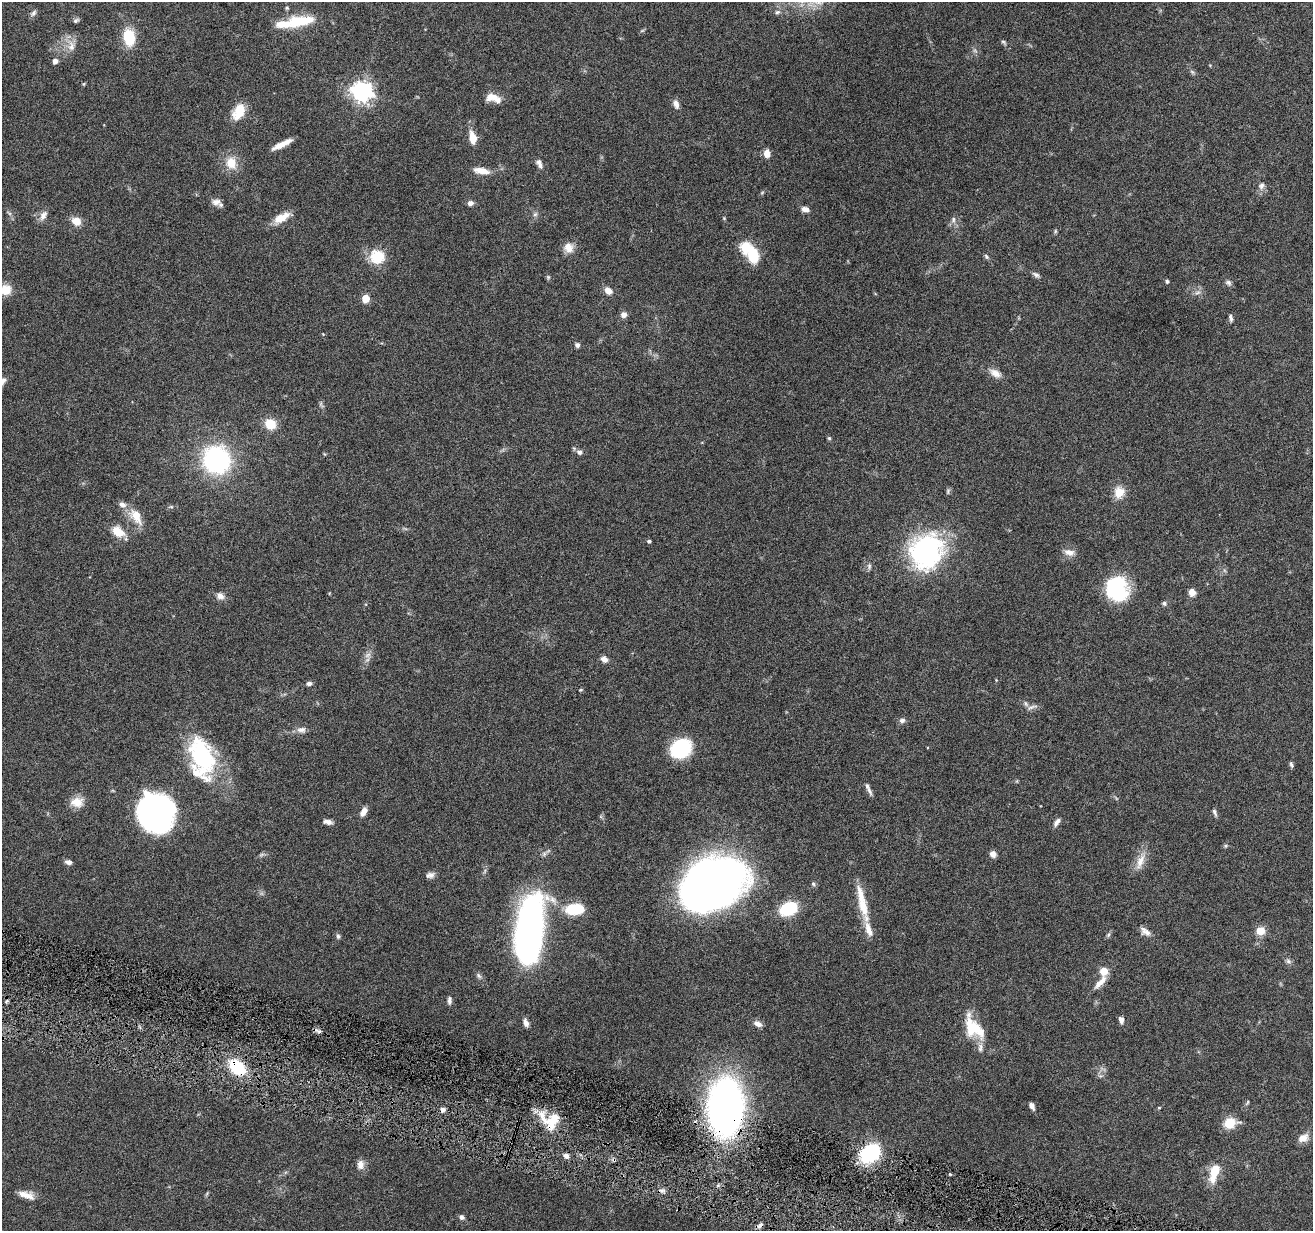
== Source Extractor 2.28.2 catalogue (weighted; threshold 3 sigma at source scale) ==
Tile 6 of 4 x 4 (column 2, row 2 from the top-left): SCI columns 1313-2623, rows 2712-3940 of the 5244 x 5297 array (HDU 1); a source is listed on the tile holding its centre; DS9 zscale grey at full resolution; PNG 1315 x 1233 px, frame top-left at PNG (2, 2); no overlay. Shown black and unused: <1% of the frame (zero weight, under 4 of 8 exposures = <1% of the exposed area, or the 3 px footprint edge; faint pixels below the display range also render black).
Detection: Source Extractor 2.28.2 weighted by HDU 2 'WHT'; one run over the whole footprint, this tile lists its part. Background 0.0595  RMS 0.0042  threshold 0.0172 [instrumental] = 3 sigma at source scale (4.09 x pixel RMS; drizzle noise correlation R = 1.36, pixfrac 0.8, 0.05/0.05 arcsec/px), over >= 5 px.
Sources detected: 134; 3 too faint to see at this stretch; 3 inside a brighter object's white glare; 1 cosmic-ray / hot-pixel residue — not listed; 9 inside a brighter listed object's ellipse — not listed separately; the other 118 listed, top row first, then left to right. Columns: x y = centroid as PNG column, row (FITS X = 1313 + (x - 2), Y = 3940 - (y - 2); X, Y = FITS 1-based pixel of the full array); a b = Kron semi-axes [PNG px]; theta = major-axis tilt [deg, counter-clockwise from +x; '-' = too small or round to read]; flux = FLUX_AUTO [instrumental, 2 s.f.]
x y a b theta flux
287 8 5 5 - 0.51
777 12 7 5 17 0.94
33 13 10 5 53 1
76 20 8 5 29 0.77
300 21 36 12 8 15
129 37 17 11 -80 12
1003 42 8 4 -33 0.66
71 46 14 10 -86 3.4
55 61 5 5 - 1.8
84 84 4 4 - 0.42
361 91 8 7 - 230
492 97 17 9 -1 4.3
676 104 10 6 -70 2.1
239 112 19 12 61 7.6
473 138 12 7 -79 5.7
282 144 20 5 27 4.5
767 153 7 6 - 3.6
231 163 15 13 -80 6.3
540 165 9 6 -78 1.4
481 171 20 7 -10 4.3
1261 186 9 7 67 1.5
216 202 12 8 -2 2.2
470 203 6 6 - 1.6
805 209 8 6 -8 2.1
535 214 7 4 1 0.72
43 215 14 8 61 2.4
281 218 21 9 30 5.4
724 218 5 4 - 0.39
953 220 8 6 77 1.2
76 221 9 8 - 4.6
1055 231 6 4 89 0.48
746 247 6 6 - 35
569 248 13 12 - 3.4
986 256 7 5 -57 0.76
377 257 6 6 - 33
1036 275 10 5 -26 1.1
1167 281 5 4 - 0.64
1228 283 9 6 -35 1.1
5 290 12 12 - 5.4
608 290 9 7 -40 2.8
1197 293 9 4 19 0.91
366 298 5 5 - 11
624 314 7 6 - 2.1
1231 318 9 4 -80 0.98
577 345 6 5 - 1.1
995 373 16 9 -30 3.2
270 424 11 9 -32 7.5
829 438 5 5 - 0.52
579 452 7 6 - 1.4
216 460 24 23 - 57
948 491 8 5 77 0.68
1119 492 13 12 - 5.5
171 507 6 4 17 0.5
136 516 22 12 -59 6.8
118 531 17 11 -35 5.9
649 541 4 4 - 0.65
926 551 41 36 64 59
1069 552 14 8 -10 2.7
869 566 8 5 90 1
1117 588 27 22 -72 27
1192 592 7 6 - 3.2
220 596 10 8 -38 2.1
1164 603 6 6 - 0.78
604 659 8 6 -29 2
309 683 6 5 - 1.1
1032 707 17 4 17 1.4
902 720 8 6 17 1.2
301 730 12 8 -2 2
681 748 15 13 35 34
202 756 48 25 -72 39
1291 764 8 4 -75 0.75
869 791 13 5 -61 1.5
77 802 16 12 3 4.6
156 812 30 27 -75 130
363 812 11 6 62 2.6
1214 812 11 4 -66 1
328 822 10 6 -10 1.7
1057 822 11 5 53 1.7
1226 846 6 5 - 0.58
262 854 9 4 19 0.78
993 854 8 7 - 1.7
1140 861 23 9 69 4.8
68 862 8 5 -11 1.5
430 875 11 7 13 1.6
712 884 54 35 34 330
813 884 6 5 - 0.66
863 906 29 12 -73 9.1
575 909 14 8 6 18
788 909 12 9 24 25
1145 931 15 8 -36 2.3
1260 931 10 10 - 3.9
1108 935 8 4 59 0.73
338 936 7 5 -83 0.82
527 940 58 23 86 140
1288 961 8 6 -28 0.98
1104 971 6 6 - 6.6
479 976 8 5 -58 0.97
1100 982 22 7 48 3.5
449 1000 10 5 86 1.2
1121 1020 7 5 -75 1.5
526 1023 10 6 -72 1.7
758 1024 11 6 -28 2
974 1028 32 18 -52 14
319 1031 6 5 - 0.85
237 1067 14 9 -42 22
1032 1106 7 4 -61 1.8
725 1107 33 20 89 280
1159 1108 4 3 - 0.35
552 1121 24 16 56 9.3
1230 1123 16 12 14 6.1
1303 1138 14 9 23 3.1
870 1153 16 11 40 42
566 1156 7 5 -45 1.7
360 1165 10 8 89 2.8
1214 1173 24 10 73 8
27 1195 18 9 -19 3.8
462 1217 6 6 - 1
760 1225 9 5 25 1.3
Overlapping masked pixels (flux is a lower limit): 4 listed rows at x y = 237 1067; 725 1107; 552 1121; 760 1225
Isophote crosses this tile's border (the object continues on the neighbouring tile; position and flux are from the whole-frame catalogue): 1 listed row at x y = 5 290